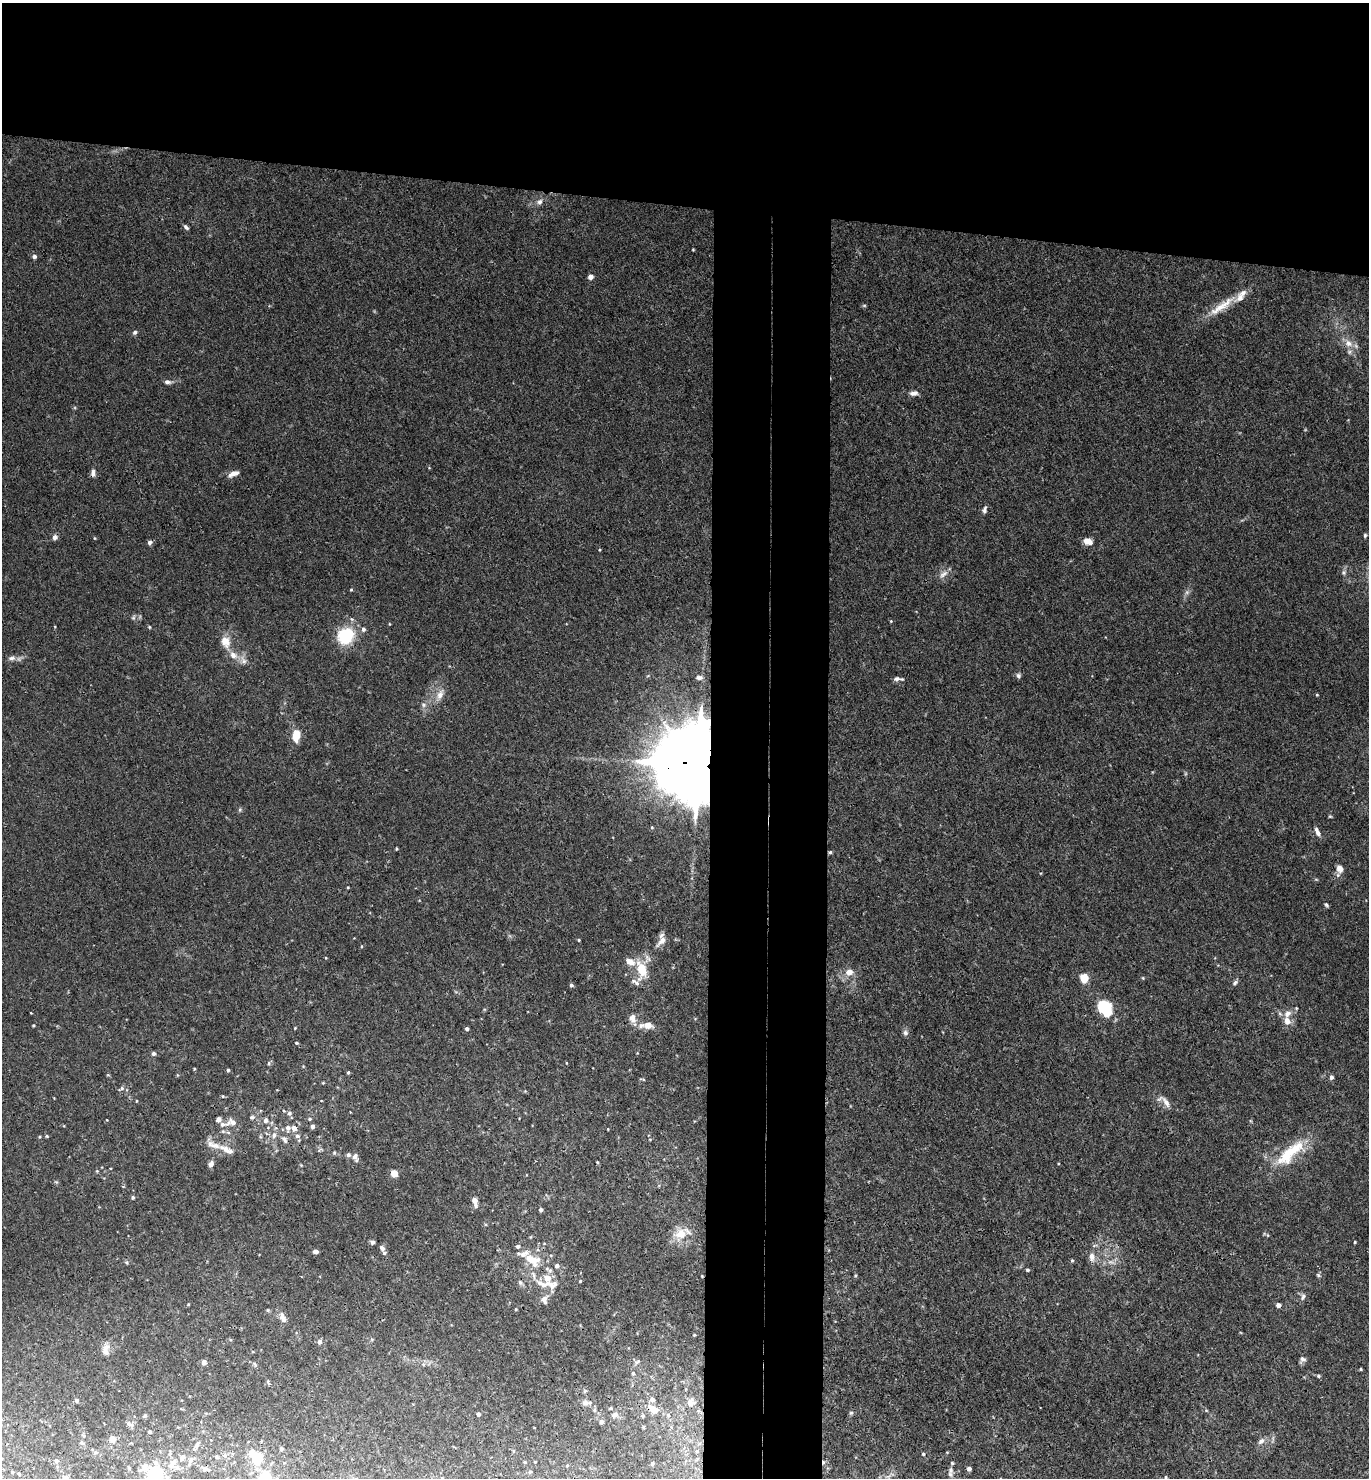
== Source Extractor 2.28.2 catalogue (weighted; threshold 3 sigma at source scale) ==
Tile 2 of 3 x 3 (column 2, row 1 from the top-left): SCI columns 1528-2894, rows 2962-4437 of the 4519 x 4444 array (HDU 1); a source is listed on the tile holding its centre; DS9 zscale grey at full resolution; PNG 1371 x 1480 px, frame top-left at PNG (2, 3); no overlay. Shown black and unused: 21% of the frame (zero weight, under 3 of 4 exposures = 6% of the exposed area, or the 3 px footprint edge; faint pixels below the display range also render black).
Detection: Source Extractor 2.28.2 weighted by HDU 2 'WHT'; one run over the whole footprint, this tile lists its part. Background 0.0205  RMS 0.0026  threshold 0.0117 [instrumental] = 3 sigma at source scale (4.5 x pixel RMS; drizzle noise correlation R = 1.50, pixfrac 1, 0.05/0.05 arcsec/px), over >= 5 px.
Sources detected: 213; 2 too faint to see at this stretch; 2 cosmic-ray / hot-pixel residue — not listed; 21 inside a brighter listed object's ellipse — not listed separately; the other 188 listed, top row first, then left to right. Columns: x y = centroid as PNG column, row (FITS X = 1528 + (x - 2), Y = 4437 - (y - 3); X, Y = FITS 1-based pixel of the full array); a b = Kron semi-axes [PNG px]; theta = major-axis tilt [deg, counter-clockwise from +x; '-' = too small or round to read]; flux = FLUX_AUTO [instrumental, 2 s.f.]
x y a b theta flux
539 202 8 7 - 1
186 227 7 4 -49 0.59
693 250 4 3 - 0.19
34 256 5 5 - 0.71
590 277 5 5 - 1.3
864 305 6 4 0 0.3
1222 306 45 9 36 5.6
135 332 6 5 - 0.57
1348 343 13 9 -34 2.4
167 382 9 5 -4 0.84
914 393 10 6 11 1.2
93 473 9 6 86 1
233 474 13 6 23 1.7
984 510 11 5 75 0.74
1365 535 5 4 - 0.39
55 537 6 5 - 1.1
94 538 5 3 - 0.2
1088 541 9 6 -23 2.3
149 542 6 5 - 0.67
599 550 4 3 - 0.23
1344 572 8 6 -90 0.62
943 574 15 7 41 1.5
351 590 4 3 - 0.25
133 618 7 4 18 0.49
891 621 4 4 - 0.23
389 624 5 3 - 0.2
149 627 4 4 - 0.26
363 629 5 5 - 0.73
346 636 13 12 - 15
225 641 15 11 -68 3.1
233 655 11 8 -39 2
11 658 12 6 9 1.2
243 660 13 8 -60 1.5
1018 676 8 6 -59 0.59
699 678 12 7 -1 1.2
897 679 9 6 7 0.95
440 695 13 9 65 2
1317 695 5 3 - 0.21
424 705 7 4 90 0.58
296 735 11 7 83 4.8
697 764 21 18 -15 4900
240 810 6 5 - 0.42
1330 816 5 4 - 0.28
652 827 5 4 - 0.28
1317 832 12 5 -66 1.2
396 849 4 3 - 0.25
830 852 5 5 - 0.4
1340 868 10 8 -73 1.8
348 887 4 3 - 0.2
1326 905 6 4 -53 0.44
579 940 4 3 - 0.24
662 941 19 8 48 1.8
630 962 10 7 -31 2.4
641 969 20 11 -84 7
849 972 9 7 14 2.1
1084 978 7 6 - 4.9
1143 978 5 3 - 0.22
1235 983 9 5 39 0.56
571 985 4 4 - 0.55
1104 1008 16 10 -51 13
632 1018 13 8 -79 1.8
1287 1021 10 7 -76 2.1
33 1025 4 3 - 0.25
647 1025 13 8 -8 2.5
295 1028 4 3 - 0.19
467 1029 4 3 - 0.72
905 1033 8 7 - 0.77
297 1043 5 4 - 0.39
153 1053 4 4 - 0.81
269 1063 5 5 - 0.4
194 1069 3 3 - 0.25
228 1070 4 4 - 0.34
348 1072 4 3 - 0.37
1331 1077 5 4 - 0.83
642 1079 9 3 -10 0.28
323 1083 4 4 - 0.23
121 1088 9 5 28 0.65
223 1096 5 4 - 0.29
1166 1102 18 7 -57 1.6
289 1113 6 6 - 0.73
252 1117 7 5 1 0.53
310 1119 6 4 0 0.42
265 1121 6 6 - 0.9
233 1122 9 7 -47 1.9
222 1125 12 6 -1 1.4
312 1126 4 4 - 1
288 1128 7 6 - 1.2
294 1128 6 5 - 1.6
228 1132 6 4 -19 0.43
274 1135 8 6 72 1.1
47 1136 4 4 - 0.28
297 1136 6 5 - 0.77
39 1137 4 4 - 0.25
285 1140 11 6 -54 0.9
226 1149 25 8 -26 2.7
320 1150 8 3 45 0.29
334 1153 5 5 - 0.37
1288 1154 40 16 52 11
348 1155 6 5 - 0.6
355 1156 8 7 - 1
211 1164 6 5 - 1.1
97 1171 4 4 - 0.24
394 1173 5 5 - 3.1
133 1197 5 4 - 0.42
475 1200 7 6 - 1.4
541 1210 4 4 - 0.64
680 1234 16 13 25 4.2
372 1242 5 5 - 0.72
1355 1242 3 3 - 0.24
382 1248 8 5 -51 0.78
315 1252 5 4 - 1.1
1092 1257 14 7 -89 1.6
530 1259 17 9 -50 4.5
1072 1260 4 4 - 0.31
126 1262 6 4 -72 0.34
557 1266 6 5 - 0.81
1027 1270 4 4 - 0.46
533 1275 13 5 -71 1.1
855 1275 5 3 - 0.3
1318 1275 6 4 -45 0.38
547 1278 7 6 - 3
580 1281 4 3 - 0.22
520 1282 7 5 -69 0.54
553 1285 16 11 23 2.3
1303 1297 10 6 69 0.8
544 1300 11 9 88 1.5
188 1304 4 3 - 0.21
1278 1305 4 4 - 1.5
516 1309 4 3 - 0.24
268 1310 5 4 - 0.33
283 1318 13 6 -64 1.8
694 1335 4 4 - 0.25
320 1342 6 5 - 0.88
105 1349 17 9 78 2
1302 1359 7 7 - 0.95
204 1362 5 5 - 1.1
637 1362 7 4 44 0.37
1361 1369 4 3 - 0.25
633 1373 4 3 - 0.35
1318 1376 6 4 -24 0.37
268 1382 7 4 -66 0.39
585 1391 6 5 - 0.38
652 1399 5 5 - 0.93
76 1401 5 5 - 0.67
690 1402 13 9 82 1.9
585 1403 10 7 -6 1.1
611 1408 4 4 - 0.28
653 1409 11 7 -38 2.8
594 1410 5 5 - 0.43
851 1413 5 5 - 0.42
478 1414 4 4 - 0.58
614 1415 8 6 7 0.75
668 1415 6 5 - 0.4
144 1416 5 4 - 0.33
642 1416 4 3 - 0.39
601 1422 6 5 - 0.65
129 1424 10 5 -24 0.79
150 1432 3 3 - 0.44
112 1439 4 4 - 3.6
1261 1441 10 7 41 1.1
81 1443 5 5 - 0.57
197 1445 8 5 63 0.71
281 1449 3 3 - 0.57
697 1451 6 4 72 0.34
95 1452 5 3 - 0.36
170 1453 10 5 85 0.62
923 1454 4 4 - 0.39
225 1455 6 4 -90 0.4
216 1457 4 4 - 0.34
256 1458 9 7 -66 10
191 1460 8 5 70 0.71
56 1461 5 5 - 0.56
173 1462 16 7 56 1.9
525 1462 4 3 - 0.25
652 1464 5 4 - 0.36
145 1466 16 10 -18 1.7
567 1466 4 4 - 0.24
205 1468 11 6 -23 0.91
969 1469 4 4 - 0.81
950 1470 9 7 90 0.9
12 1472 3 2 - 0.27
530 1472 5 5 - 0.33
19 1474 3 2 - 0.24
265 1476 17 14 78 7
888 1476 7 4 19 0.56
155 1477 16 12 85 17
1166 1477 5 4 - 0.39
65 1478 7 6 - 0.98
Overlapping masked pixels (flux is a lower limit): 3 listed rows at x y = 93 473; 697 764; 226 1149
Isophote crosses this tile's border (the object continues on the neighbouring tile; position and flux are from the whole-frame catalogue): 4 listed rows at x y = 265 1476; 155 1477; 1166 1477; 65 1478